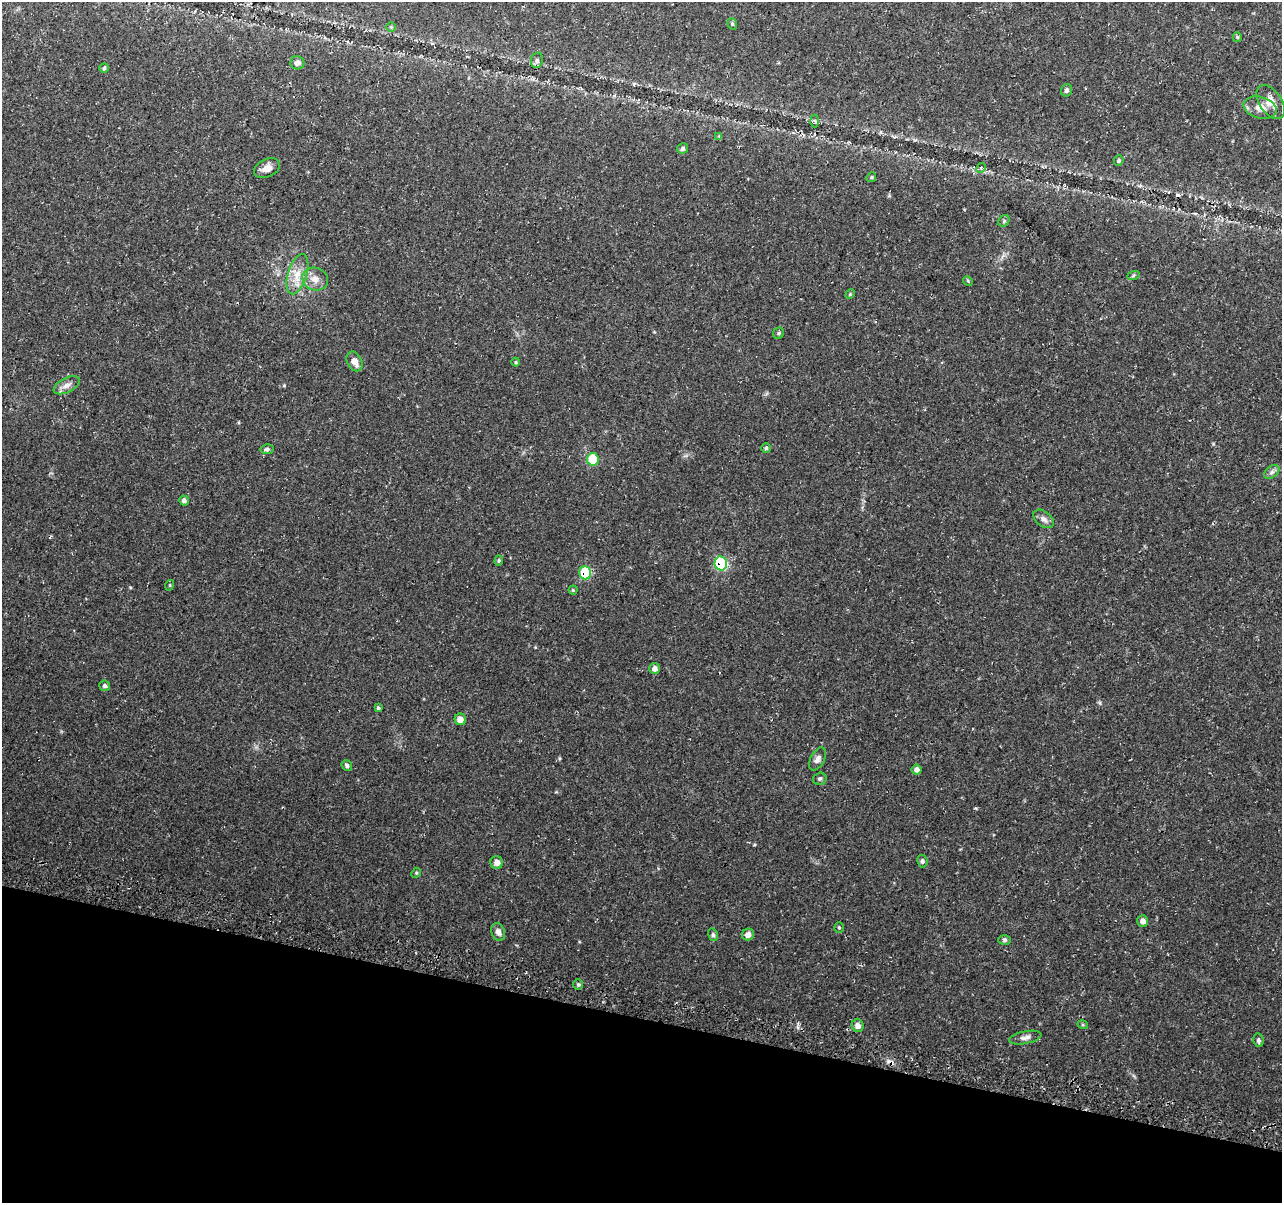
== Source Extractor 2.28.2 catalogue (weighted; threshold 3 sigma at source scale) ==
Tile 15 of 4 x 4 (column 3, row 4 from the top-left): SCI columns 2568-3847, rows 256-1456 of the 5146 x 5375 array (HDU 1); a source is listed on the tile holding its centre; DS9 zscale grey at full resolution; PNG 1284 x 1205 px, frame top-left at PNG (2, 2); each listed source drawn as its Kron ellipse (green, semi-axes under 4 px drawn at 4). Shown black and unused: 15% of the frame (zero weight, under 3 of 4 exposures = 3% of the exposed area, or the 3 px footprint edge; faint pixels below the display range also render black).
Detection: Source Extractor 2.28.2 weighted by HDU 2 'WHT'; one run over the whole footprint, this tile lists its part. Background 0.037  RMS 0.0041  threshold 0.0183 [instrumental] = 3 sigma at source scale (4.5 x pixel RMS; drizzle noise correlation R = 1.50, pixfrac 1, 0.0396/0.0396 arcsec/px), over >= 5 px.
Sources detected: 61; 2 cosmic-ray / hot-pixel residue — neither listed nor drawn; the other 59 listed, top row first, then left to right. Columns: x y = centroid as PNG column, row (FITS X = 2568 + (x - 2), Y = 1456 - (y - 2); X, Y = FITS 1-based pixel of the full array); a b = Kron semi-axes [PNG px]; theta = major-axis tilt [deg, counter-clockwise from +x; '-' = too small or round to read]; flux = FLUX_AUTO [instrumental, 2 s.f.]
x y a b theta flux
732 24 6 4 -69 0.53
391 27 5 5 - 0.51
1237 37 5 4 - 0.49
537 60 8 6 75 0.98
297 63 7 6 - 1.8
104 68 4 4 - 0.61
1066 90 6 5 - 1
1271 102 19 11 -55 4.8
1260 108 17 10 -15 4.1
814 121 6 4 -87 0.59
719 136 4 4 - 0.36
683 149 5 5 - 0.95
1119 161 5 4 - 0.58
267 168 13 9 25 2.7
981 168 5 4 - 0.49
871 177 5 4 - 0.52
1004 221 6 5 - 0.69
297 274 21 9 73 5.8
1133 276 6 4 20 0.56
315 279 13 11 -20 3.6
968 281 5 4 - 0.41
850 294 5 4 - 0.46
779 333 6 5 - 0.74
354 361 10 7 -62 3
516 362 4 4 - 0.44
67 385 14 7 26 2.3
766 448 4 4 - 0.59
267 449 6 5 - 0.77
593 459 6 5 - 17
1272 472 8 5 36 1.2
184 500 5 4 - 1.2
1044 519 12 7 -37 1.8
499 561 5 4 - 0.51
721 563 7 6 - 34
585 573 6 6 - 21
170 585 5 3 - 0.35
573 590 4 4 - 0.4
654 669 5 5 - 2.2
105 686 5 5 - 0.89
378 708 4 4 - 0.62
460 719 6 5 - 3.1
818 759 12 7 62 1.7
347 765 6 5 - 0.86
917 770 5 5 - 1.6
820 779 7 6 - 0.89
922 861 6 5 - 0.86
497 863 6 6 - 2.4
416 873 5 4 - 0.44
1143 921 6 5 - 1.6
839 927 5 4 - 0.49
498 932 9 6 -71 1.8
748 934 6 5 - 2.3
713 935 6 5 - 0.79
1005 940 6 5 - 0.74
578 984 5 5 - 0.69
1083 1025 5 3 - 0.42
858 1026 6 6 - 2.1
1025 1038 16 6 11 2
1258 1040 7 5 -80 1
Overlapping masked pixels (flux is a lower limit): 2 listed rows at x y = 721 563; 585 573